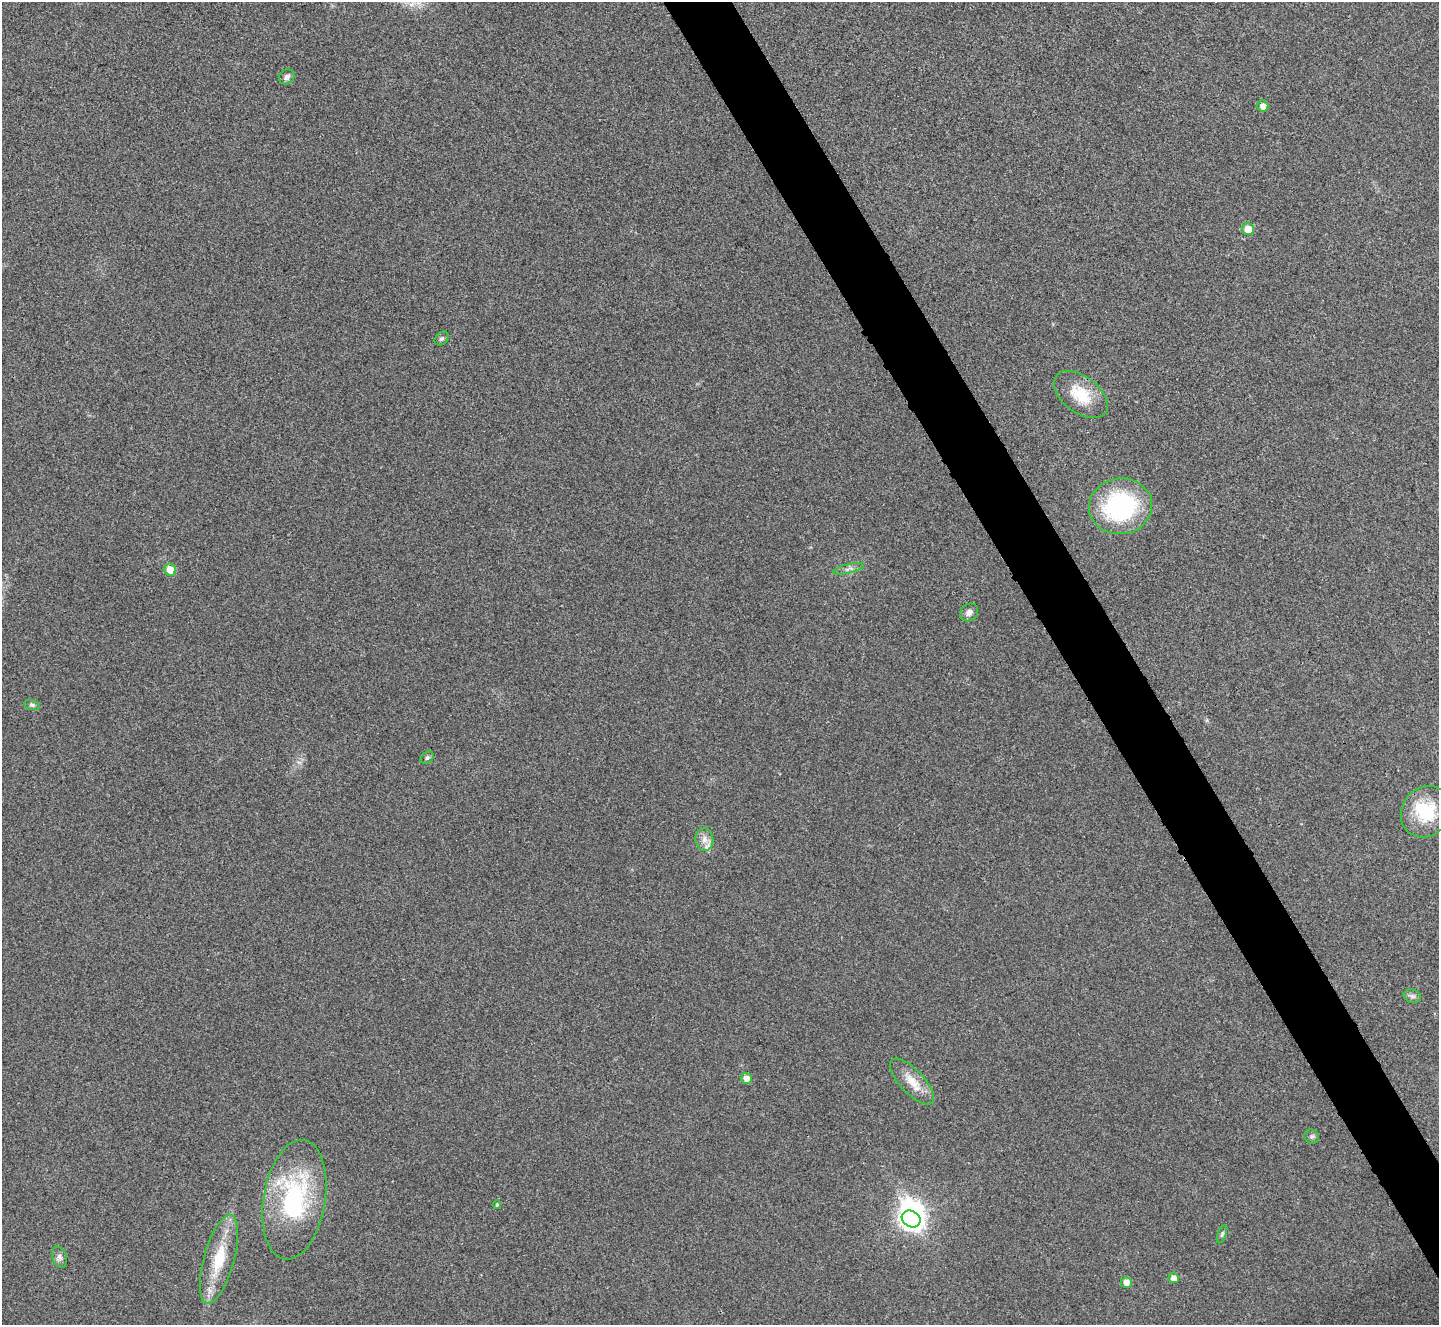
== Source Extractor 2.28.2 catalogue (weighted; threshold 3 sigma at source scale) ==
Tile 6 of 4 x 4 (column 2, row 2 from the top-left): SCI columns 1443-2879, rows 2810-4132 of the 5763 x 5753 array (HDU 1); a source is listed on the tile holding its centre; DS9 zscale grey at full resolution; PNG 1441 x 1327 px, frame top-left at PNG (2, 2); each listed source drawn as its Kron ellipse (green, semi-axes under 4 px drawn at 4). Shown black and unused: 4% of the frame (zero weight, under 3 of 4 exposures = <1% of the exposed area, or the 3 px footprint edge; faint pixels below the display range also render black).
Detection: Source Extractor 2.28.2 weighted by HDU 2 'WHT'; one run over the whole footprint, this tile lists its part. Background 0.082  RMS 0.0073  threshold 0.0327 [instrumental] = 3 sigma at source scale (4.5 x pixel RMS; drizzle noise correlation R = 1.50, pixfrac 1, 0.05/0.05 arcsec/px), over >= 5 px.
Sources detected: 29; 1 inside a brighter object's white glare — neither listed nor drawn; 3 inside a brighter listed object's ellipse — not listed separately; the other 25 listed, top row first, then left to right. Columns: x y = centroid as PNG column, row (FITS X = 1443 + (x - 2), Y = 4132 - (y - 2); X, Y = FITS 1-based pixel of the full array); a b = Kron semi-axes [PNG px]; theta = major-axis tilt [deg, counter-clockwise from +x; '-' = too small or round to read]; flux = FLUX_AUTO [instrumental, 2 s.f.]
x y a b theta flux
287 77 8 7 - 3.1
1263 106 5 5 - 4.7
1248 229 6 6 - 12
442 338 8 6 43 1.7
1081 395 31 18 -37 25
1120 506 32 28 7 97
849 569 16 4 14 3.1
170 570 6 5 - 12
969 612 10 8 39 3.8
32 705 8 5 -15 1.7
427 758 7 5 42 1.5
1426 812 27 24 50 34
704 839 12 9 -84 5.2
1412 996 9 6 -15 2.3
746 1078 5 5 - 5.2
912 1082 29 12 -47 14
1312 1137 7 6 - 1.7
294 1200 60 31 81 92
497 1205 4 3 - 0.94
911 1219 10 8 -29 380
1222 1234 10 4 69 1.5
60 1257 11 7 -68 2.8
219 1259 46 15 75 29
1174 1278 5 5 - 5.3
1126 1282 5 5 - 5.8